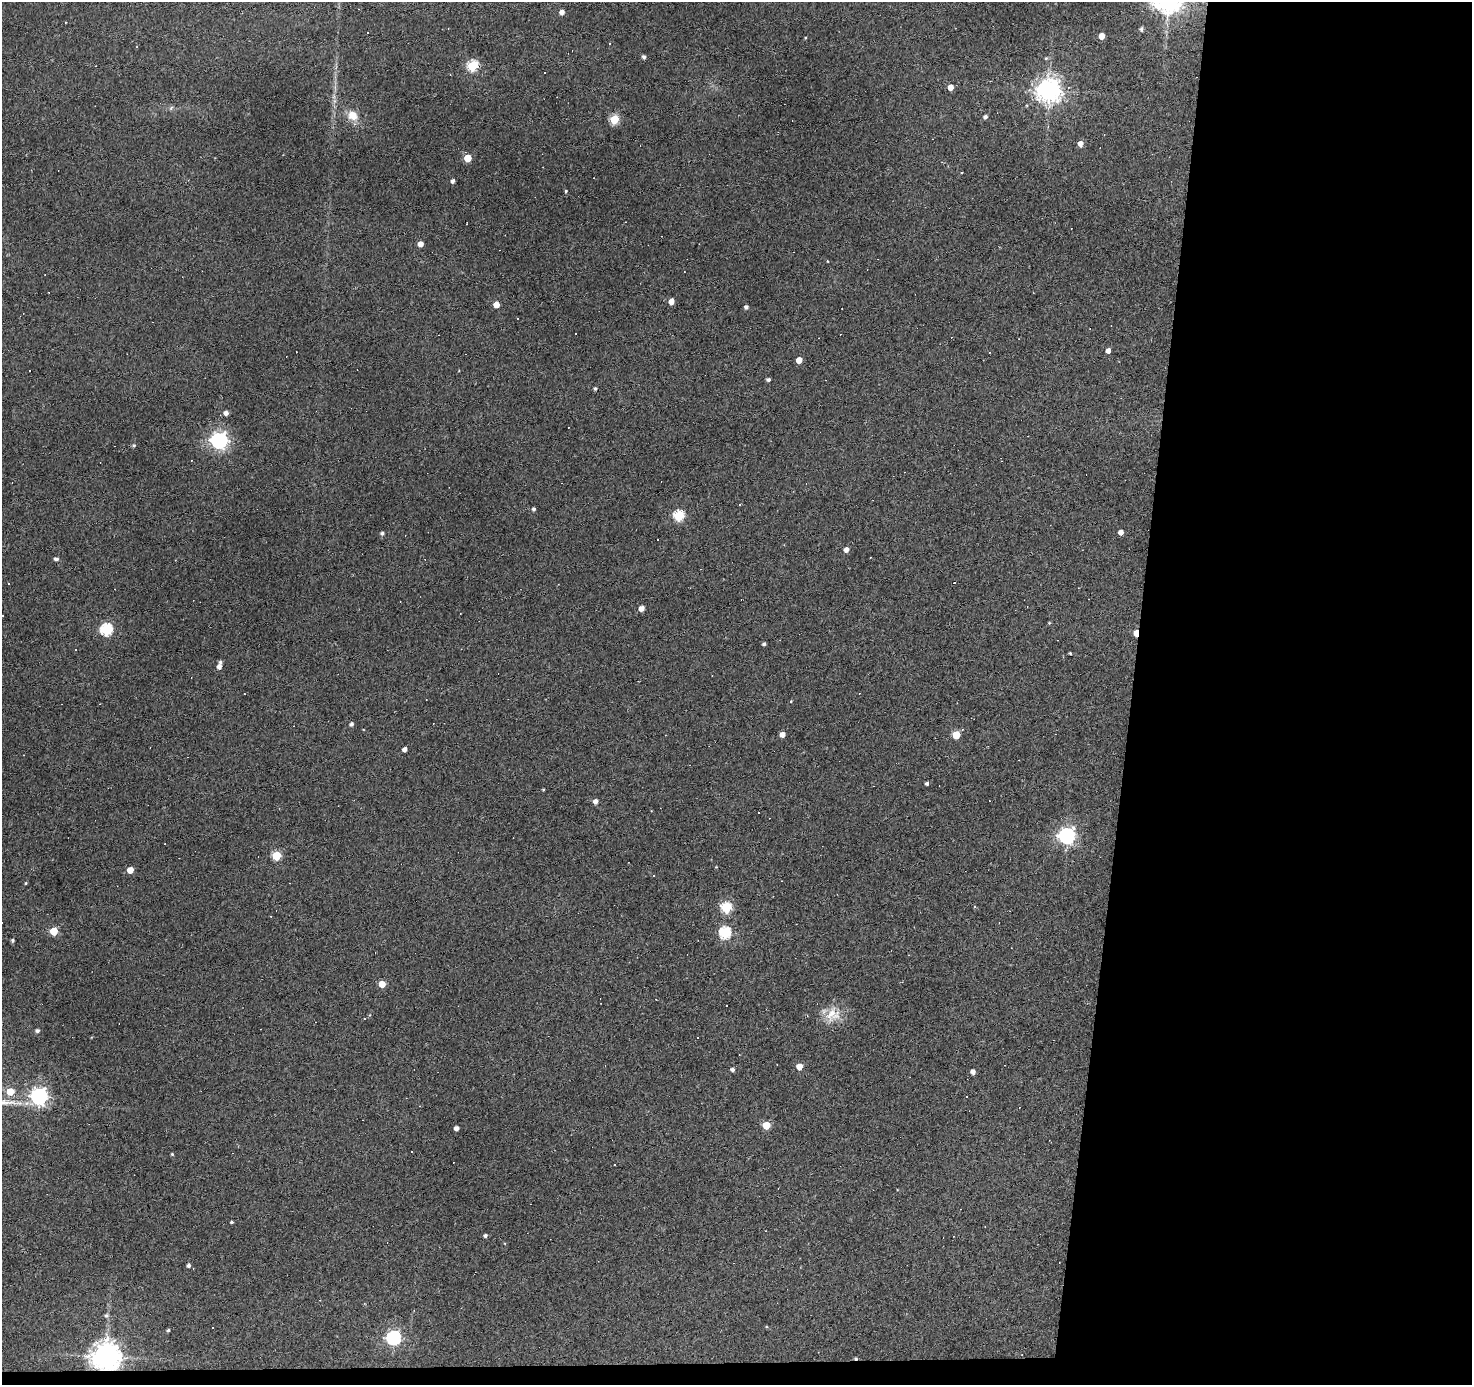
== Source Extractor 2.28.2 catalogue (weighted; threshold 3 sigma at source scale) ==
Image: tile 9 of 3 x 3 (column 3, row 3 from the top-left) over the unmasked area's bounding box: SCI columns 2942-4411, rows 189-1571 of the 4411 x 4436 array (HDU 1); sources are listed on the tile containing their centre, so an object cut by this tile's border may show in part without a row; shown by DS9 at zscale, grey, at full resolution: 1 PNG px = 1 image px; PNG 1474 x 1387 px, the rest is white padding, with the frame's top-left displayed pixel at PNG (2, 2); no overlay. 24% of this frame is shown black and not used: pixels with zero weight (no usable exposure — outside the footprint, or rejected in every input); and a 3 px margin inside the footprint's outer edge (the drizzle kernel's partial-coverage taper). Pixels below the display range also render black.
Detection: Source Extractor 2.28.2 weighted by HDU 2 'WHT'; one run over the whole footprint, this tile lists its part. Background 0.112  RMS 0.0086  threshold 0.0389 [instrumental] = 3 sigma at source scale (4.5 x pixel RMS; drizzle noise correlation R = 1.50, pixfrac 1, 0.05/0.05 arcsec/px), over >= 5 px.
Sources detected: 116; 32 cosmic-ray / hot-pixel residue — not listed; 1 inside a brighter listed object's ellipse — not listed separately; the other 83 listed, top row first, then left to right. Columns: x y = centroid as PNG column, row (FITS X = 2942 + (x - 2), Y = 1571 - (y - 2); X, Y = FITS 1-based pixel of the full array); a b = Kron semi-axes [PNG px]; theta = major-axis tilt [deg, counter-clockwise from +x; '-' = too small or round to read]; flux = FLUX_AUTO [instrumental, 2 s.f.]
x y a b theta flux
562 12 4 4 - 4.8
1142 29 5 4 - 2.2
368 32 2 2 - 0.53
1101 36 5 4 - 9.9
644 57 4 4 - 2.4
1046 58 5 4 - 1.1
473 66 6 5 - 73
950 87 5 5 - 6.8
1049 91 8 8 - 740
171 108 6 4 72 1.2
353 115 13 11 -37 11
985 117 5 4 - 2.3
614 119 5 5 - 46
1080 144 5 4 - 5.8
468 158 5 5 - 22
452 181 4 3 - 2.8
566 191 3 3 - 1
420 244 4 4 - 5.7
827 261 4 2 - 0.54
671 301 5 4 - 6.3
496 305 5 4 - 10
746 307 4 4 - 2
575 333 3 3 - 3
1108 351 4 4 - 4.6
799 360 5 4 - 11
768 380 4 3 - 1.9
595 389 4 4 - 1.6
226 413 4 4 - 4.3
219 441 7 6 - 350
134 445 4 4 - 1.3
534 509 4 3 - 2
679 516 6 5 - 72
1121 532 4 4 - 5
382 533 5 4 - 1.7
846 550 5 4 - 4.4
56 559 6 4 -9 2.1
700 569 3 2 - 0.49
8 584 3 3 - 10
641 608 5 4 - 5.8
1049 623 5 3 - 0.69
106 629 6 6 - 100
1136 633 5 4 - 14
764 644 4 3 - 1.8
75 649 3 2 - 0.99
1070 653 3 3 - 0.84
219 667 5 4 - 4.5
791 701 4 3 - 0.63
351 724 5 4 - 2.2
782 734 4 4 - 6.4
956 735 5 5 - 27
404 749 4 4 - 4.1
927 784 4 3 - 1.9
543 789 3 2 - 0.73
595 801 4 4 - 4.2
1067 836 7 7 - 310
276 856 5 5 - 43
716 867 3 3 - 0.58
130 870 5 4 - 11
26 883 4 3 - 0.79
726 908 5 5 - 66
54 931 5 5 - 26
725 933 6 6 - 95
13 940 4 4 - 1.7
382 984 5 4 - 14
832 1015 23 19 40 16
37 1031 4 4 - 2.2
697 1037 3 3 - 2
799 1066 5 4 - 11
732 1069 4 4 - 2.3
973 1072 4 4 - 3.9
10 1091 5 5 - 18
39 1096 7 6 - 330
766 1125 5 5 - 23
456 1128 4 4 - 3.8
412 1151 3 3 - 1.1
172 1154 4 4 - 0.87
232 1222 3 3 - 1.2
485 1235 4 4 - 2
189 1265 5 4 - 2.2
106 1315 6 5 - 1.7
168 1330 3 3 - 1.1
394 1338 6 6 - 180
106 1357 9 9 - 1000
Overlapping masked pixels (flux is a lower limit): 2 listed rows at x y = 1136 633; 106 1357